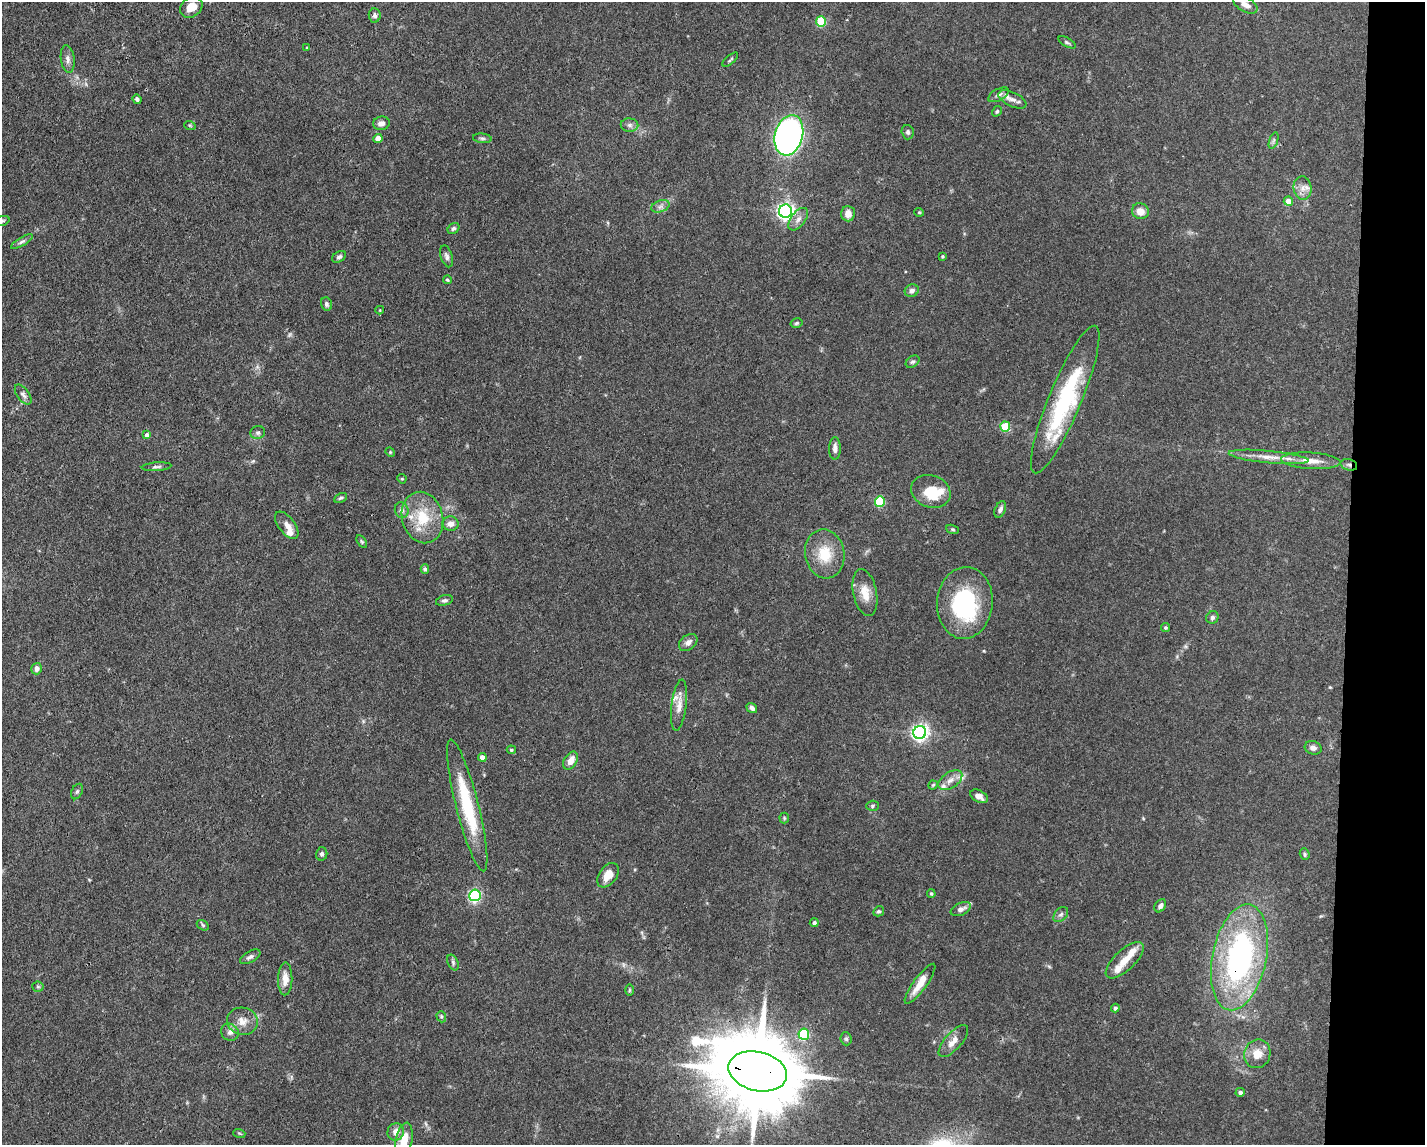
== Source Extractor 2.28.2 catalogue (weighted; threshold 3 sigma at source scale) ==
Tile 9 of 3 x 4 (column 3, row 3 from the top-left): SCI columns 2956-4378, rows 1144-2286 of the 4598 x 4572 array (HDU 1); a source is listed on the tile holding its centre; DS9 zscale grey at full resolution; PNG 1427 x 1147 px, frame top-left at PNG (2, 2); each listed source drawn as its Kron ellipse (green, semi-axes under 4 px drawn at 4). Shown black and unused: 5% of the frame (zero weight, under 3 of 4 exposures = <1% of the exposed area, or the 3 px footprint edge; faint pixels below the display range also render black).
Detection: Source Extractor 2.28.2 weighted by HDU 2 'WHT'; one run over the whole footprint, this tile lists its part. Background 0.0928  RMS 0.0042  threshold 0.0191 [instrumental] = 3 sigma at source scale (4.5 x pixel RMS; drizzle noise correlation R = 1.50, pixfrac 1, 0.05/0.05 arcsec/px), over >= 5 px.
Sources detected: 129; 1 inside a brighter object's white glare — neither listed nor drawn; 11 inside a brighter listed object's ellipse — not listed separately; the other 117 listed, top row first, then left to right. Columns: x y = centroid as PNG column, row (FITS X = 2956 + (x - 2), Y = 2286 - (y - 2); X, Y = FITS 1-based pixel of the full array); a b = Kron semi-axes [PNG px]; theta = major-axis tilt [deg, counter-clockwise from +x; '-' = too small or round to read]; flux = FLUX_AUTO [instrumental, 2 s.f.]
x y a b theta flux
1245 5 13 7 -29 2.5
191 7 12 9 34 4.7
375 15 7 6 - 1.1
821 21 5 5 - 23
1067 42 9 4 -30 0.79
307 47 4 2 - 0.33
68 59 14 7 -82 2
730 60 10 3 41 0.68
998 95 11 6 28 1.6
137 99 5 4 - 0.89
1012 99 15 7 -25 2.6
997 111 5 4 - 0.62
381 123 8 7 - 1.8
630 125 9 6 -1 1.5
190 126 6 3 -20 0.5
908 132 7 6 - 1.1
789 135 20 14 74 190
378 138 5 4 - 3.4
482 138 9 5 -7 1
1274 140 9 4 71 0.82
1303 188 12 9 -85 2.9
1288 201 4 4 - 4
660 206 9 5 20 1.6
785 211 6 6 - 150
1140 211 8 8 - 3.9
919 212 5 4 - 0.45
848 214 7 7 - 3.8
798 219 13 7 53 2.5
2 221 7 4 17 0.72
453 228 6 5 - 0.95
22 242 12 4 30 1.2
447 256 11 5 -74 1.4
943 256 3 3 - 0.59
339 257 7 5 33 1
447 280 4 3 - 0.57
912 291 7 6 - 1.6
326 304 7 5 -69 0.95
380 310 4 4 - 0.37
797 323 6 4 16 0.7
913 362 7 5 36 0.84
23 395 11 6 -54 1.6
1065 400 79 16 67 46
1005 427 5 5 - 19
258 433 7 6 - 1.1
147 435 4 4 - 1.8
835 448 11 5 89 2.1
390 452 5 4 - 0.4
1269 457 40 6 -5 5.9
1311 461 30 8 -3 6.5
1349 465 8 5 -15 1.3
157 467 15 4 4 1.2
402 479 5 4 - 0.43
931 491 20 16 -21 11
341 498 7 4 26 0.73
880 502 5 5 - 28
1000 509 9 5 67 1.3
402 510 8 6 -75 1.7
422 517 26 20 -75 15
450 524 8 7 - 2.7
287 525 16 8 -52 2.9
953 529 6 4 -19 0.56
362 542 7 4 -59 0.62
825 554 24 19 -79 12
425 569 4 4 - 0.88
865 593 24 11 -78 6.4
444 600 9 5 16 1
965 603 36 28 85 40
1212 617 6 6 - 1
1165 628 4 4 - 0.56
688 642 10 7 38 2
37 669 6 5 - 1.9
679 705 26 7 83 4.1
752 708 6 4 -37 1.5
920 733 6 6 - 140
1313 748 8 6 -18 1.8
511 750 5 4 - 0.54
482 757 4 4 - 2.7
570 761 10 6 58 3.9
950 780 13 7 34 3.1
933 785 5 4 - 0.54
77 791 8 5 63 0.78
979 796 9 5 -28 2.3
467 805 68 11 -76 27
873 806 6 5 - 0.71
784 818 5 5 - 0.53
322 854 7 5 76 1.2
1305 854 6 4 -72 0.73
608 875 14 8 53 5.6
931 894 4 3 - 0.53
475 895 6 5 - 73
1160 906 7 5 55 1.7
961 909 11 6 23 2.1
879 911 5 5 - 0.74
1061 915 9 6 47 1.3
814 923 4 4 - 0.98
203 925 6 4 -32 0.71
250 957 11 5 29 1.4
1239 957 54 27 78 89
1125 960 24 10 43 5.4
453 962 8 5 -65 0.87
285 979 16 7 89 4.3
920 984 24 6 54 5.5
38 987 5 5 - 0.65
629 990 6 4 89 0.47
1115 1008 4 4 - 1.1
441 1017 6 4 -70 0.59
242 1021 15 13 -11 4.6
230 1032 9 8 - 1.8
804 1034 5 5 - 35
846 1039 6 5 - 0.82
953 1041 20 8 49 4
1257 1054 14 13 - 5.6
758 1071 30 19 -13 6400
1240 1092 4 4 - 1.3
396 1132 9 8 - 3.2
239 1133 6 4 -18 0.52
404 1141 18 8 79 7.1
Overlapping masked pixels (flux is a lower limit): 3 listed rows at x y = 1349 465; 1239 957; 758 1071
Isophote crosses this tile's border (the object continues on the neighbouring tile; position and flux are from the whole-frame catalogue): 3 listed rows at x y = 1245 5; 2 221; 404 1141